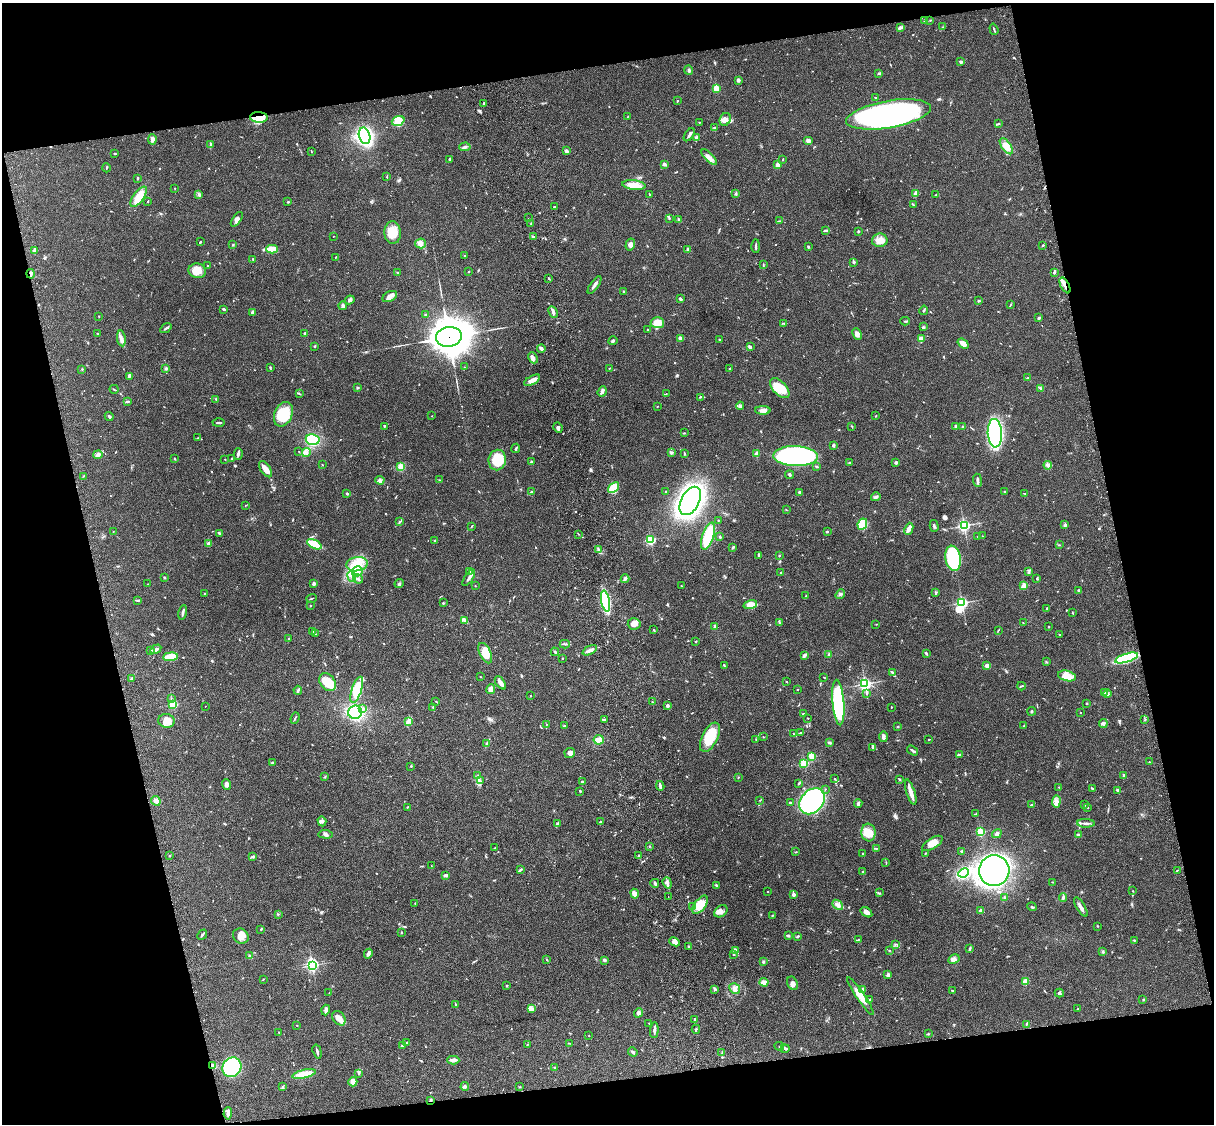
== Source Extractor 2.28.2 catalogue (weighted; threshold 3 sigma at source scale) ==
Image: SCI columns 122-4967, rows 276-4760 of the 5086 x 4923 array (HDU 1 of 3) = the unmasked area's bounding box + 8 px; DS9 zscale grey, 4 x 4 block average (1 PNG px = mean of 4 x 4 image px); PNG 1216 x 1126 px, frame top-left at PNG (2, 3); each listed source drawn as its Kron ellipse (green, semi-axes under 4 px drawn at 4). Shown black and unused: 26% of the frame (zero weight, under 3 of 4 exposures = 6% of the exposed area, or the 3 px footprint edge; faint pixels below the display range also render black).
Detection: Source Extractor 2.28.2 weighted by HDU 2 'WHT'. Background 0.0761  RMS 0.0059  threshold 0.0264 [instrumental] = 3 sigma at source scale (4.5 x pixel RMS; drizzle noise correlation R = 1.50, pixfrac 1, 0.05/0.05 arcsec/px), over >= 5 px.
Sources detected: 756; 7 inside a brighter object's white glare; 4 cosmic-ray / hot-pixel residue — neither listed nor drawn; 20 coinciding with a brighter row at this scale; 28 inside a brighter listed object's ellipse — not listed separately; of the other 697, all 500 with FLUX_AUTO >= 1.45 (the completeness limit of this list) listed and drawn (197 fainter detections not listed), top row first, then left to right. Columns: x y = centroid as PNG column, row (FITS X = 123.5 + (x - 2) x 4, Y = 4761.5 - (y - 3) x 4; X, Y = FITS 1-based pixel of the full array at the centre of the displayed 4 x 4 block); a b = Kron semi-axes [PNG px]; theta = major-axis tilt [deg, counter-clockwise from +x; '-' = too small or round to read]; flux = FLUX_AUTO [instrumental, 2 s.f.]
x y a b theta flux
930 20 2 2 - 1.7
925 21 3 2 - 4.1
900 27 4 2 - 8.3
943 27 3 2 - 2
994 29 6 2 -72 3.7
960 62 4 3 - 5.4
689 70 5 3 - 6.6
879 73 3 2 - 3.1
738 80 3 3 - 11
716 88 2 2 - 140
876 98 2 2 - 3.3
677 101 2 2 - 2.6
484 103 3 2 - 2.2
888 114 43 13 10 1100
628 116 2 2 - 1.5
259 117 9 5 -4 34
725 119 7 5 64 17
398 121 6 4 20 33
699 122 2 2 - 1.5
999 123 2 2 - 2.2
715 127 2 2 - 2.7
689 135 7 2 54 8
365 136 8 5 -76 390
696 138 3 2 - 2.4
152 139 5 3 - 14
808 140 5 3 - 9.7
211 145 4 2 - 6
1006 146 9 4 -55 33
465 147 5 2 - 6.7
566 151 4 3 - 5.9
311 152 2 2 - 1.5
115 153 3 2 - 2.6
709 157 10 3 -45 18
449 159 2 2 - 8.9
783 159 2 2 - 2.2
664 164 4 3 - 5.5
777 165 3 2 - 16
106 168 4 2 - 2.7
387 177 2 2 - 2.1
137 178 3 2 - 3.9
634 185 11 5 -7 42
175 188 2 2 - 3.3
649 194 3 2 - 2.1
736 194 3 2 - 3.5
915 194 4 2 - 18
199 195 2 2 - 2.5
936 195 4 2 - 3.5
139 197 12 5 54 57
148 201 3 2 - 2.3
288 202 3 2 - 2.6
913 205 4 2 - 5.6
554 207 2 2 - 4
528 218 2 2 - 2
669 218 3 2 - 3
237 219 8 4 56 13
679 220 2 2 - 2.7
779 221 3 2 - 3.1
531 223 2 2 - 2.1
826 231 4 2 - 4.5
858 231 2 2 - 13
393 233 11 8 -85 51
333 236 2 2 - 2.2
533 237 4 2 - 5.3
880 240 8 6 8 27
200 242 3 2 - 2.8
421 243 5 5 - 13
630 244 6 4 76 14
233 245 2 2 - 1.8
1043 245 2 2 - 3.7
756 246 7 2 90 5.8
808 247 3 2 - 4.2
272 249 6 4 0 41
688 249 2 2 - 6.5
35 250 3 3 - 14
464 256 2 2 - 1.6
336 257 2 2 - 1.6
253 259 2 2 - 2.1
854 262 2 2 - 17
763 265 3 2 - 2.6
208 266 2 2 - 2.1
197 271 9 7 -12 40
397 272 2 2 - 2.6
468 272 3 2 - 1.5
1054 272 4 2 - 5.8
31 274 4 2 - 5.3
549 278 3 2 - 3.2
594 285 10 2 56 11
1065 285 8 3 -62 23
623 291 2 2 - 1.7
390 296 8 5 26 17
680 299 3 2 - 6.9
350 300 5 4 - 7.9
979 301 3 2 - 3.6
1011 304 3 2 - 1.9
343 306 4 2 - 4.2
224 309 2 2 - 5.8
924 310 5 2 - 3
252 312 4 3 - 6.3
553 312 6 2 -64 13
425 315 2 2 - 3.8
99 316 2 2 - 1.9
1039 318 2 2 - 8.9
905 321 5 2 - 3.1
657 323 7 5 -2 47
784 324 2 2 - 1.7
923 327 3 2 - 3.8
166 328 6 2 34 5.2
647 330 2 2 - 2.7
97 333 4 2 - 2.6
304 333 2 2 - 4.8
857 334 6 3 -65 15
449 337 13 10 9 10000
121 338 8 3 -82 13
680 338 4 3 - 13
719 339 2 2 - 2.4
921 339 3 3 - 29
613 341 5 2 - 4.8
963 343 6 3 -37 29
315 346 2 2 - 2.8
751 347 2 2 - 1.8
541 349 4 3 - 11
533 358 6 2 -64 18
270 367 2 2 - 2.5
464 367 2 2 - 1.7
609 368 3 2 - 2.4
730 368 2 2 - 2
82 369 2 2 - 2.2
166 369 3 2 - 4
129 376 3 2 - 3.8
1027 378 3 2 - 2.1
532 380 9 3 28 19
358 387 2 2 - 5.8
780 388 12 6 -47 84
1040 388 3 2 - 3.7
114 389 4 2 - 2.4
602 392 5 2 - 12
299 394 2 2 - 2.2
666 394 2 2 - 2.2
700 397 3 2 - 2.6
216 399 2 2 - 2.5
127 402 3 2 - 5.5
657 406 2 2 - 1.5
740 406 4 3 - 6.4
763 410 8 4 -1 16
283 414 13 9 66 110
876 415 3 2 - 1.9
109 416 4 2 - 5.4
432 416 2 2 - 2.7
219 423 6 2 1 5.1
384 426 2 2 - 2.9
852 426 2 2 - 2.2
956 426 2 2 - 29
963 427 2 2 - 20
558 428 5 3 - 6.7
684 433 3 2 - 2.3
995 433 14 7 -87 500
198 438 2 2 - 2
313 440 7 5 -9 150
833 445 2 2 - 23
516 448 4 2 - 3.8
299 452 2 2 - 1.6
671 452 3 2 - 4.5
306 453 4 3 - 12
684 453 4 2 - 2.7
238 454 6 3 76 7
757 454 2 2 - 79
98 455 4 3 - 8
796 456 22 10 -2 1000
175 459 3 2 - 2.2
225 459 2 2 - 1.5
231 459 3 2 - 2.7
497 460 10 8 79 94
531 462 4 3 - 4.7
896 462 3 2 - 6.9
849 463 2 2 - 1.9
322 465 2 2 - 1.9
1048 465 4 3 - 6.7
816 466 3 2 - 3.2
401 467 2 2 - 180
265 469 9 5 -55 28
790 475 4 2 - 4.7
84 476 2 2 - 1.5
380 480 4 3 - 8.3
440 480 3 2 - 2
977 480 6 2 -83 11
614 488 6 4 41 94
531 492 3 2 - 3.3
666 492 2 2 - 1.9
800 492 3 2 - 8
1005 492 3 2 - 2.9
347 493 2 2 - 4.1
1024 493 4 2 - 2.1
876 497 5 3 - 7.6
690 501 15 9 62 1100
246 505 3 2 - 2
786 510 2 2 - 1.6
718 520 2 2 - 2.2
400 522 3 2 - 2.1
862 524 6 4 62 82
1065 525 3 2 - 6
471 526 3 2 - 2
934 526 6 2 -76 5.9
964 526 2 2 - 620
909 529 6 3 65 21
113 532 2 2 - 2.6
827 532 2 2 - 2.8
220 534 4 2 - 5.1
578 534 2 2 - 1.8
708 536 14 5 72 140
977 536 2 2 - 2.5
982 536 2 2 - 1.4
720 537 2 2 - 6.3
435 540 2 2 - 2
651 540 2 2 - 360
209 543 3 2 - 9.3
314 544 8 3 -27 88
1059 545 3 2 - 2.3
733 547 2 2 - 4.8
598 549 3 2 - 4.4
759 555 2 2 - 2.2
779 555 2 2 - 6.9
953 558 12 7 -79 380
357 564 11 7 10 49
357 571 6 5 - 20
469 571 3 2 - 2.7
1029 572 3 2 - 4
780 573 2 2 - 2.2
352 576 5 2 - 9.7
164 578 3 2 - 3
469 578 9 3 57 11
1037 578 3 2 - 3.1
358 579 5 2 - 6.7
625 579 4 2 - 5.9
148 584 2 2 - 1.8
314 584 3 2 - 11
399 584 5 2 - 5.5
475 586 2 2 - 1.8
681 586 2 2 - 2.5
1024 586 2 2 - 120
1078 590 2 2 - 5
936 592 2 2 - 2.3
205 593 3 2 - 3
840 594 5 2 - 5
806 595 2 2 - 1.5
311 598 5 2 - 2.9
137 600 4 2 - 4.1
605 601 10 4 -79 320
443 603 2 2 - 7.9
962 603 2 2 - 650
310 605 2 2 - 3.9
750 605 7 3 14 55
1047 608 3 2 - 2.8
183 612 7 2 77 8.6
1073 613 2 2 - 1.8
465 621 4 3 - 7.6
779 623 3 2 - 3.6
1023 623 3 2 - 2
634 624 6 5 - 26
876 624 2 2 - 1.6
714 626 3 2 - 5.6
1049 627 2 2 - 2.5
653 630 3 2 - 2.5
998 630 4 2 - 2.2
313 631 2 2 - 2
315 634 3 2 - 2.6
1060 635 4 2 - 3.3
289 639 2 2 - 3.4
696 641 2 2 - 2.5
565 644 5 2 - 4.2
156 649 6 3 30 11
151 650 2 2 - 1.6
590 650 8 3 28 12
555 652 4 2 - 3.8
485 653 11 5 -65 50
926 653 4 2 - 4.7
829 654 2 2 - 21
804 655 4 3 - 8.6
170 657 7 4 5 50
562 658 2 2 - 4.8
1127 658 12 4 18 250
1046 662 3 2 - 2
724 665 2 2 - 3.5
987 665 2 2 - 62
893 673 3 2 - 2.4
1067 676 9 5 -13 49
480 677 3 2 - 1.8
824 677 3 2 - 1.8
132 679 3 2 - 5.2
786 681 2 2 - 1.8
328 682 10 7 -53 71
500 683 7 2 -54 25
865 684 3 2 - 700
1021 686 4 2 - 3.4
491 689 5 4 - 17
797 689 2 2 - 3.8
298 690 4 2 - 5
357 690 13 5 72 99
867 693 4 2 - 4.9
1104 693 2 2 - 2
1107 694 4 3 - 6.1
531 696 2 2 - 3.5
171 698 2 2 - 1.7
436 701 2 2 - 1.5
652 702 2 2 - 3.9
838 702 23 6 -85 380
1086 703 2 2 - 2.1
173 704 2 2 - 290
667 705 3 3 - 4.6
205 706 2 2 - 1.6
891 707 2 2 - 1.8
363 708 2 2 - 4.6
433 708 2 2 - 1.6
1032 711 4 2 - 3.1
355 712 7 6 - 160
1080 713 2 2 - 1.7
803 714 3 2 - 2.7
295 718 6 2 68 3.7
808 718 2 2 - 2.2
604 719 3 2 - 2.8
1145 720 2 2 - 1.8
167 721 8 7 - 29
409 722 3 2 - 4.7
546 724 2 2 - 1.6
1103 724 4 2 - 6.9
1024 725 2 2 - 1.6
564 726 3 2 - 3.4
898 727 2 2 - 3.5
801 733 3 2 - 5.5
794 734 3 2 - 2.9
710 737 16 8 63 97
763 737 2 2 - 1.6
883 737 5 3 - 8.9
756 739 3 2 - 1.8
929 739 2 2 - 3.3
599 740 5 4 - 27
829 743 4 3 - 5.6
486 744 4 2 - 3.4
872 747 4 3 - 4.9
913 751 6 2 -33 5.1
570 753 5 5 - 15
959 755 4 2 - 10
812 757 2 2 - 100
273 762 2 2 - 1.8
1149 762 2 2 - 1.9
804 763 2 2 - 280
411 766 2 2 - 2.6
1124 775 4 2 - 8.3
478 776 3 2 - 2.1
325 777 2 2 - 3.1
738 777 2 2 - 1.6
834 779 2 2 - 2.3
900 780 3 2 - 2.9
480 781 2 2 - 1.5
582 782 2 2 - 5.7
799 783 4 2 - 3.6
227 784 5 4 - 9.5
660 786 5 2 - 11
1059 787 3 2 - 2.5
1092 788 2 2 - 2.5
825 789 2 2 - 1.8
1117 790 3 2 - 5.4
580 791 3 2 - 3.6
911 792 13 3 -72 36
760 800 2 2 - 1.6
156 801 5 4 - 13
812 801 15 11 48 680
1056 801 6 4 87 17
790 803 3 2 - 2.9
858 804 4 2 - 11
1085 804 2 2 - 1.6
1032 805 3 2 - 5.3
407 807 3 2 - 1.6
1088 808 2 2 - 1.7
975 814 2 2 - 2
322 821 5 3 - 7.1
600 822 3 2 - 2.7
557 823 3 3 - 5
1086 823 9 2 -2 9.2
980 832 2 2 - 240
868 833 9 7 -85 46
326 834 7 2 -3 6.9
997 834 5 3 - 6.1
1078 835 3 2 - 14
932 843 11 5 32 32
649 846 2 2 - 2
495 848 2 2 - 1.6
876 848 3 2 - 2.2
962 851 3 2 - 2.5
796 852 2 2 - 1.9
862 853 2 2 - 2.1
925 853 4 2 - 1.9
638 855 2 2 - 2.8
169 856 2 2 - 1.9
252 856 3 2 - 3.7
886 862 3 2 - 2
431 866 2 2 - 1.7
520 870 4 3 - 4.8
1177 870 3 2 - 2.1
994 871 15 15 - 1200
862 872 2 2 - 1.9
963 873 6 4 26 240
446 875 4 3 - 6.2
1052 882 2 2 - 2.5
655 883 4 2 - 6.8
667 883 6 2 -70 7
716 885 3 2 - 4.7
768 891 2 2 - 2.4
1133 891 3 2 - 1.6
879 893 3 2 - 3.2
635 894 5 4 - 17
793 894 2 2 - 37
668 896 2 2 - 2.7
1063 897 4 3 - 5.7
1005 898 3 2 - 6.4
415 903 2 2 - 1.5
700 905 10 5 53 66
838 905 6 3 -41 12
693 907 3 2 - 3.5
1032 907 5 2 - 3.9
1081 907 11 3 -59 13
721 911 7 5 40 14
981 911 2 2 - 23
866 912 6 3 -36 18
278 914 2 2 - 2.3
772 915 2 2 - 2
1098 926 2 2 - 1.9
261 929 2 2 - 1.7
402 933 2 2 - 2.7
202 935 5 2 - 6.6
241 936 8 7 - 27
788 936 3 2 - 7.1
797 936 3 2 - 4.7
858 939 2 2 - 3
1134 940 2 2 - 3.4
675 942 5 4 - 19
895 944 3 2 - 2.7
689 947 3 2 - 4
969 949 3 2 - 2.6
735 950 3 3 - 15
889 950 2 2 - 1.9
1103 952 3 3 - 4.3
368 954 5 3 - 8
733 954 2 2 - 2.1
249 956 3 2 - 2.2
547 959 3 2 - 2
954 959 6 4 29 13
604 960 3 3 - 6.3
763 961 3 2 - 5.4
313 965 2 2 - 550
888 975 3 3 - 7.9
263 979 3 2 - 2
1025 981 2 2 - 120
764 982 4 3 - 17
793 983 7 5 -62 14
507 985 3 2 - 2.6
715 989 4 2 - 4.4
735 989 6 5 - 16
862 990 2 2 - 33
952 991 2 2 - 4.4
329 993 2 2 - 1.7
1059 993 5 2 - 4.2
860 996 22 4 -56 47
870 999 2 2 - 2.3
1143 1000 2 2 - 2
455 1005 3 2 - 2.2
1078 1008 2 2 - 1.7
532 1009 4 2 - 7.5
326 1010 5 4 - 9.2
639 1013 5 4 - 8.1
339 1018 8 6 -50 26
694 1019 3 2 - 3.6
649 1023 2 2 - 2
1026 1024 4 2 - 3.1
297 1025 2 2 - 3.6
696 1029 4 2 - 4
654 1030 8 2 84 9.9
279 1032 2 2 - 3
928 1034 2 2 - 2.9
589 1036 2 2 - 1.9
407 1042 3 2 - 3.9
569 1043 4 2 - 1.6
528 1044 2 2 - 1.8
402 1045 3 2 - 3.6
779 1046 5 2 - 2.9
785 1049 4 3 - 6.6
317 1052 7 2 -74 7.5
633 1052 5 2 - 4.7
722 1053 2 2 - 2.2
453 1060 6 3 0 14
213 1066 4 3 - 14
232 1067 10 9 - 290
555 1068 3 2 - 2.6
359 1073 4 2 - 3.8
304 1074 12 4 13 58
353 1082 5 4 - 27
282 1086 2 2 - 2
465 1086 4 3 - 7.2
520 1087 2 2 - 1.9
431 1100 2 2 - 3.2
228 1113 6 3 87 13
Overlapping masked pixels (flux is a lower limit): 6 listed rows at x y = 259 117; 31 274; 1065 285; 449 337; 213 1066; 431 1100
Diffuse or blended objects may show on this block-average render without a row.